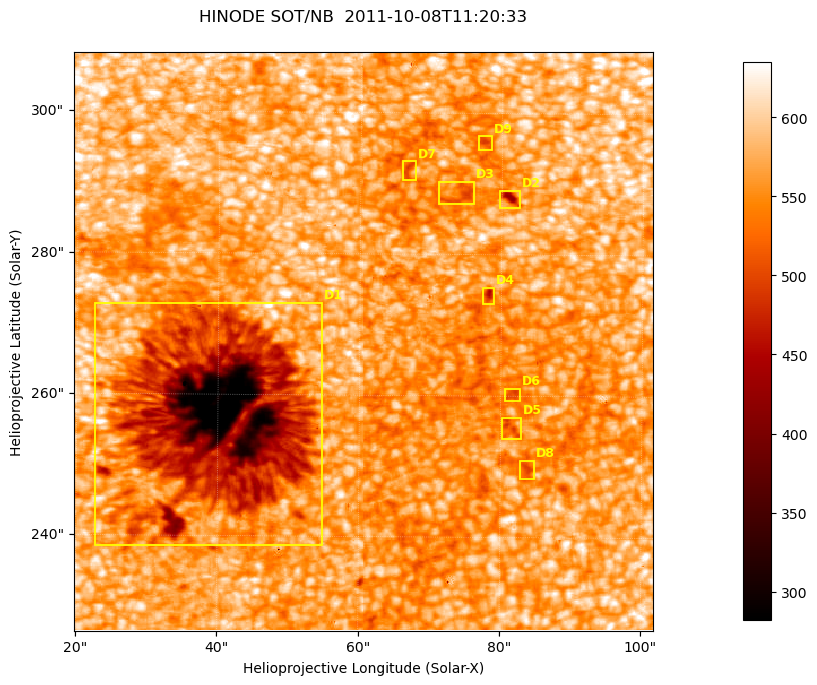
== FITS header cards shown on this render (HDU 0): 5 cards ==
TELESCOP= 'HINODE'
INSTRUME= 'SOT/NB'
DATE_OBS= '2011-10-08T11:20:33.321'
CTYPE1  = 'Solar-X'
CTYPE2  = 'Solar-Y'

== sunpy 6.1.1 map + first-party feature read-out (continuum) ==
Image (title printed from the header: HINODE SOT/NB  2011-10-08T11:20:33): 512 x 512 px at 0.16 arcsec/px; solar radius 960 arcsec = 6000 px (partial field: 0.2% of the solar disc is inside the frame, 100% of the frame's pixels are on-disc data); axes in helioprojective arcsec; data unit not stated in the header (colour bar unlabelled)
Orientation: roll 0.412 deg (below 1 deg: not rotated)
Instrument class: CONTINUUM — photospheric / low-chromospheric filtergram (TF Fe I 5576): granulation and sunspots, dark-feature search
Dark features (sunspots / pores): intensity divided by the frame's on-disc median (partial field: no limb-darkening profile); reference = the frame's on-disc median (the 8%-of-disc-diameter window exceeds this field); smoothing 3 px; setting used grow <= 0.92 with closing radius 1 px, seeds <= 0.88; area >= 65 px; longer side >= 6 px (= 0.96 arcsec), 3 px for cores <= 0.7; partial field; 9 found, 9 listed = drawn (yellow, D1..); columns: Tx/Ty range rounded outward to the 1 arcsec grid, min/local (2 s.f., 1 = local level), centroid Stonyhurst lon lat
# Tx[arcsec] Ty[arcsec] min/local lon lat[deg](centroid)
D1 22..55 238..273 0.45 +3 +22
D2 79..83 286..290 0.76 +5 +24
D3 71..76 287..291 0.88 +5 +24
D4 77..79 273..276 0.8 +5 +23
D5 80..83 253..257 0.87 +5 +22
D6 80..83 259..262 0.88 +5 +22
D7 65..68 290..294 0.88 +4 +24
D8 82..85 248..251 0.88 +5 +21
D9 76..79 294..297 0.87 +5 +24